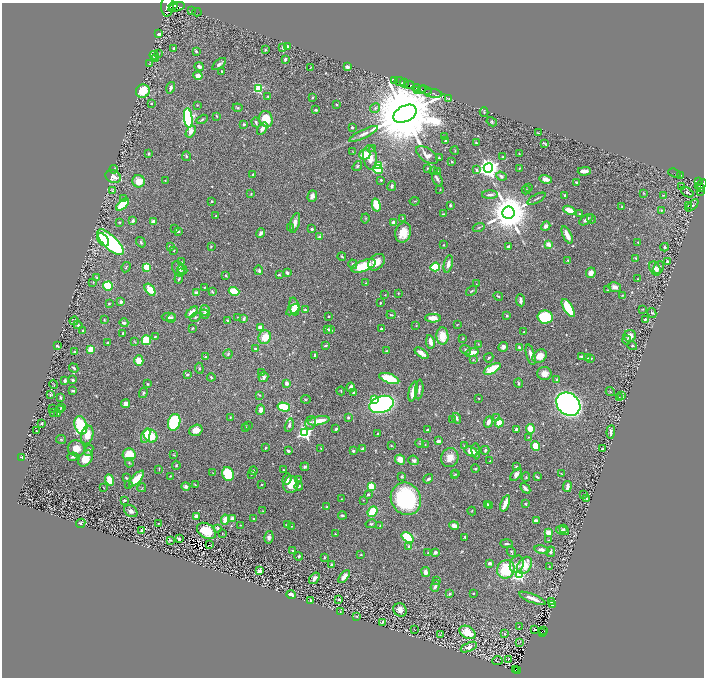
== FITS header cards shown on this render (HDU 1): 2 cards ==
NAXIS1  =                 1404
NAXIS2  =                 1351

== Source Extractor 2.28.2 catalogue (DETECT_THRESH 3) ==
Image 1404 x 1351 px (HDU 1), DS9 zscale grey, zoomed out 1/2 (1 PNG px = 2 x 2 image px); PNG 706 x 680 px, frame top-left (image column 1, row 1350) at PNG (2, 3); each listed source drawn as its Kron ellipse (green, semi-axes under 4 px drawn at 4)
Background 1.54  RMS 0.019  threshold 0.0579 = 3 sigma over >= 5 px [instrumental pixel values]
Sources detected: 627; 30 cannot appear on this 1/2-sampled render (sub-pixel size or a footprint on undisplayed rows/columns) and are neither listed nor drawn; of the other 597, the 500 brightest by FLUX_AUTO listed and drawn (97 fainter detections omitted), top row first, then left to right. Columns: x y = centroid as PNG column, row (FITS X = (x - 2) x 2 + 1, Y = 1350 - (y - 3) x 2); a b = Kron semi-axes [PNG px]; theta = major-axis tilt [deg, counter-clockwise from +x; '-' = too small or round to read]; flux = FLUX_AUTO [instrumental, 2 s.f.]
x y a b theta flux
167 6 10 6 87 5800
173 6 4 3 - 2100
176 7 8 3 19 2700
191 10 4 1 - 100
197 12 4 1 - 140
159 34 2 2 - 35
283 47 3 3 - 7.9
287 47 4 3 - 9.4
174 48 3 2 - 5.5
266 50 3 3 - 3.6
196 51 3 3 - 4
158 53 2 2 - 2.3
154 56 5 4 - 8.5
155 59 3 3 - 2.6
285 59 3 2 - 14
149 64 3 2 - 2.5
219 64 8 3 39 11
199 67 4 3 - 15
310 67 4 2 - 2.2
347 67 3 2 - 20
222 71 2 2 - 3.7
198 75 5 4 - 27
395 80 2 1 - 30
400 82 5 1 - 100
404 83 4 1 - 880
410 85 5 2 - 620
171 88 6 3 75 12
416 88 4 2 - 250
259 89 3 3 - 230
421 89 2 1 - 190
418 90 2 1 - 120
425 90 6 1 -19 460
143 91 7 6 - 79
433 93 9 3 -9 520
268 96 3 2 - 3.1
312 97 2 2 - 3.7
449 98 2 1 - 28
151 103 2 2 - 2.9
197 105 2 2 - 3.4
337 105 3 2 - 4.1
237 108 5 3 - 4.8
375 108 5 4 - 9.2
316 110 3 2 - 8.1
484 112 5 2 - 2.3
405 114 12 8 27 72000
217 116 3 2 - 2.7
188 118 10 4 -83 610
202 119 6 3 30 5.3
266 119 8 6 -72 89
256 122 5 3 - 6.4
492 122 5 4 - 4.8
244 124 2 2 - 18
352 127 2 2 - 19
262 129 7 3 58 18
191 132 6 4 58 20
538 133 4 2 - 2.1
363 134 16 4 26 21
445 137 3 3 - 3.9
445 141 4 2 - 5.6
476 143 4 2 - 5.1
545 144 4 2 - 3.9
372 148 3 3 - 3.9
455 151 4 2 - 1.9
353 152 4 2 - 2.1
149 154 3 3 - 4.8
519 154 2 2 - 2.2
365 155 5 5 - 76
427 155 12 6 -35 20
186 156 5 3 - 3.8
370 157 12 6 -82 53
502 157 2 2 - 2.3
439 158 3 2 - 5
452 162 3 2 - 4.2
378 165 3 3 - 210
357 166 5 4 - 6.9
427 168 3 2 - 3
488 168 5 4 - 2300
519 168 2 2 - 2.6
114 169 4 2 - 2.8
378 169 5 4 - 91
477 170 4 3 - 5.7
434 171 4 3 - 3
437 171 2 2 - 10
584 171 7 2 1 37
674 173 7 1 -18 72
253 175 2 2 - 4.3
681 175 2 1 - 40
501 176 5 4 - 9.7
113 177 8 6 -23 46
437 179 7 4 -62 11
546 179 6 3 -15 17
381 180 3 2 - 5.5
139 181 6 6 - 52
165 181 2 2 - 3.7
576 182 3 2 - 4
698 182 4 2 - 430
701 184 6 3 32 700
392 186 5 3 - 7.2
682 186 2 1 - 30
528 187 3 2 - 2.2
700 187 4 3 - 320
440 189 3 2 - 1.9
113 190 3 2 - 2.7
526 190 4 2 - 2.5
700 191 3 2 - 71
687 192 7 3 -32 6.9
644 193 3 3 - 2.4
251 194 3 3 - 2.9
490 195 8 3 1 11
565 195 3 3 - 6.4
663 195 4 2 - 2
312 196 6 4 74 14
123 199 4 3 - 4.8
536 199 10 2 29 5.9
212 201 3 2 - 4.9
415 201 5 1 - 2.1
123 204 8 4 40 90
376 205 7 4 -75 82
450 205 3 2 - 4.9
692 205 8 3 42 6.4
688 206 2 1 - 3.1
622 207 3 3 - 3.4
569 210 6 4 -23 47
661 210 4 3 - 4.4
508 213 6 6 - 15000
443 214 3 2 - 2.9
579 214 3 3 - 3.9
216 216 2 2 - 2.4
365 218 5 3 - 2.8
402 218 3 2 - 2.2
591 219 5 3 - 3.4
133 220 4 3 - 9
586 220 8 4 35 15
153 221 4 3 - 18
119 222 2 2 - 3.4
295 223 10 4 74 20
393 223 3 3 - 32
546 226 5 4 - 11
290 227 3 2 - 1.9
479 227 6 2 19 3.8
175 229 3 2 - 2.5
312 229 3 2 - 7.9
178 231 3 2 - 6.9
403 232 10 8 75 63
261 233 5 3 - 12
567 235 9 3 -64 46
319 237 3 3 - 14
103 240 7 5 -50 83
110 242 17 7 -44 500
141 242 5 3 - 6.8
638 242 2 2 - 2.2
549 244 4 3 - 22
444 245 2 2 - 2.8
211 246 3 3 - 3.2
170 247 2 2 - 14
508 247 4 2 - 6.8
665 247 4 4 - 4.3
174 250 3 2 - 2.5
342 256 4 3 - 4.8
636 258 3 3 - 4
568 260 3 2 - 3
667 261 3 2 - 6.7
182 262 2 2 - 2
376 262 9 7 45 39
353 264 5 3 - 6.9
448 264 9 4 77 19
363 266 13 5 21 140
126 267 5 3 - 4.1
146 267 3 3 - 100
435 267 5 4 - 190
659 267 7 5 67 18
178 268 8 5 -57 15
655 269 7 5 -61 28
182 270 5 4 - 5.5
259 270 5 4 - 7.5
181 272 4 3 - 7.7
287 273 3 3 - 14
591 273 5 4 - 20
226 275 3 2 - 4.3
279 275 3 2 - 3.3
96 277 4 3 - 3.4
179 279 4 2 - 4.2
638 279 2 2 - 2.1
93 282 3 2 - 2.2
366 283 4 3 - 3.3
476 284 3 3 - 2.7
108 286 5 4 - 170
205 287 4 2 - 2.8
615 287 6 5 - 16
150 289 7 4 -52 76
608 290 2 2 - 2.8
234 291 5 4 - 110
472 291 6 2 35 3.6
212 292 4 3 - 5.5
196 293 3 3 - 14
398 293 3 2 - 2.3
385 295 2 2 - 2.6
622 295 4 2 - 2.3
498 296 5 3 - 4.4
520 300 6 3 -84 17
121 302 2 2 - 25
380 303 3 2 - 3.2
109 304 3 3 - 3.3
294 307 9 4 -77 26
568 308 10 4 -60 130
643 309 4 2 - 2.6
205 310 5 4 - 17
293 310 8 4 37 46
305 310 3 2 - 5.1
192 312 7 4 41 31
652 313 5 4 - 4.4
205 314 5 4 - 7.7
391 315 4 2 - 4.6
329 316 2 2 - 3.6
507 316 3 3 - 5.5
169 317 7 4 -1 8.8
195 317 5 3 - 5.4
238 317 3 2 - 2.1
545 317 7 6 - 240
171 318 4 4 - 6.4
433 318 8 4 -1 44
244 319 3 3 - 10
645 319 2 2 - 7
104 320 3 2 - 2.3
74 321 5 4 - 8.6
228 321 3 2 - 9.2
124 323 4 3 - 9.7
78 325 5 3 - 8
457 325 3 2 - 2
416 326 3 2 - 2
260 327 4 3 - 22
192 328 4 3 - 2.8
328 329 4 3 - 7.1
381 329 3 2 - 3.7
331 330 3 3 - 11
83 331 2 2 - 3.9
524 332 2 2 - 2.7
123 333 3 2 - 3.2
442 336 8 6 -86 70
630 336 6 6 - 34
155 337 2 2 - 4.6
265 337 7 6 - 56
463 338 3 3 - 2.8
146 340 5 4 - 120
627 340 4 3 - 4.9
107 342 4 3 - 3.1
134 342 4 2 - 2.3
430 342 7 3 -79 29
479 344 4 2 - 2.3
57 346 3 2 - 5
325 346 3 2 - 4.5
632 346 5 4 - 7.2
503 347 5 4 - 14
520 348 4 3 - 16
91 349 4 3 - 49
255 349 3 2 - 5.9
465 350 6 3 -41 5.5
387 351 3 2 - 4
75 352 3 3 - 6.5
421 353 8 3 -36 24
472 353 7 3 13 56
228 354 5 4 - 5.7
315 355 2 2 - 14
531 355 10 3 -74 22
540 356 8 6 39 41
581 356 3 2 - 5.2
205 357 2 2 - 5.9
489 358 5 3 - 6.5
587 358 3 2 - 5.5
591 359 3 2 - 3.3
473 360 3 3 - 2.3
139 361 5 4 - 48
74 368 5 3 - 5.1
199 368 5 3 - 4.5
492 369 9 4 29 110
261 373 3 2 - 2.3
544 373 7 6 - 30
187 375 3 3 - 5.8
211 377 4 3 - 4.1
263 377 5 4 - 11
389 378 10 4 -19 130
73 380 3 3 - 8.6
557 380 4 3 - 8.6
65 381 4 3 - 8.2
287 383 3 2 - 23
518 383 4 3 - 5.2
54 384 4 1 - 1.9
147 384 2 2 - 2.8
351 387 5 3 - 14
419 389 10 3 84 9.7
73 391 3 2 - 6.5
341 391 4 2 - 1.9
413 391 10 3 77 50
610 392 5 2 - 3.3
143 393 5 3 - 6.2
353 393 3 2 - 6.8
51 394 4 3 - 3.9
259 395 4 2 - 3.2
622 396 4 3 - 3.1
60 397 3 2 - 6
479 398 2 2 - 2.8
619 398 2 1 - 2
306 399 5 2 - 3.1
374 400 3 3 - 150
126 404 4 3 - 25
381 404 12 8 20 750
568 404 13 10 -40 2600
61 407 3 3 - 5.8
284 407 6 4 -16 160
52 408 2 1 - 2
60 410 3 2 - 5.5
261 410 5 4 - 17
53 412 2 2 - 4.2
58 414 2 2 - 3.3
230 417 3 2 - 3.1
348 417 3 2 - 5.7
457 418 5 3 - 8.7
496 418 4 3 - 4.7
453 420 3 2 - 2.1
319 421 11 4 10 66
174 422 8 6 74 320
488 422 5 4 - 14
311 423 7 5 75 14
499 423 4 4 - 56
41 424 3 2 - 7.1
81 425 9 6 -73 360
248 425 3 2 - 2.2
289 425 7 4 74 10
246 427 3 2 - 2.9
336 429 3 2 - 10
516 429 3 2 - 19
530 429 4 4 - 64
196 430 7 5 19 41
427 430 2 2 - 6.1
36 431 2 2 - 2.5
611 432 6 3 85 13
305 433 4 4 - 610
377 433 2 2 - 4
87 435 9 6 75 47
146 436 7 4 71 93
150 436 7 6 - 79
528 437 3 2 - 2.3
61 439 5 3 - 4
438 441 4 3 - 12
420 443 4 3 - 3.4
425 444 3 3 - 2.4
391 446 3 2 - 2.5
464 446 3 2 - 2.3
535 446 5 4 - 66
76 448 8 8 - 37
266 448 3 2 - 5.5
321 448 2 2 - 1.9
363 449 4 3 - 8.2
602 449 3 2 - 3
89 450 6 3 69 7
485 450 4 3 - 6.1
288 451 4 3 - 7.4
353 451 3 3 - 7.7
471 451 7 4 -25 40
476 451 8 3 -84 12
129 455 6 6 - 80
174 455 3 3 - 2.6
21 457 3 2 - 9.6
73 457 5 4 - 6.5
86 458 9 6 57 58
450 458 10 8 74 40
400 460 5 4 - 41
414 460 5 4 - 11
490 461 3 2 - 3.5
129 463 5 3 - 4.3
176 465 4 3 - 3.6
516 466 3 2 - 7.1
305 467 4 3 - 9.1
159 469 3 2 - 2.7
475 469 4 2 - 3.9
283 470 2 2 - 3
253 471 4 3 - 7.7
213 473 4 3 - 2.6
228 474 7 5 -70 170
251 474 2 1 - 2.6
456 474 3 2 - 3.2
516 474 7 4 53 16
561 474 3 2 - 2
454 475 3 3 - 3.3
170 476 2 2 - 2.5
402 476 4 3 - 4
526 477 4 2 - 2.9
537 477 3 2 - 4.9
126 478 4 3 - 4.9
136 479 10 4 47 77
287 479 6 3 72 12
298 479 3 2 - 2.2
428 479 5 3 - 8
110 480 5 4 - 71
262 484 2 2 - 6.8
129 485 3 3 - 2.7
195 485 3 2 - 3
291 485 8 7 - 78
186 486 4 4 - 14
299 486 4 3 - 8.7
371 486 4 3 - 92
567 486 5 3 - 16
103 487 2 2 - 2.2
142 488 4 3 - 3.4
525 488 6 3 -47 12
368 494 3 2 - 8.4
584 495 2 2 - 3.4
587 498 2 2 - 8.2
341 499 3 2 - 2
406 499 16 14 -60 350
124 500 3 2 - 5
363 500 2 1 - 1.9
505 503 8 3 70 46
525 504 3 3 - 3.5
488 505 3 3 - 8.4
489 506 3 2 - 5.2
326 507 3 2 - 3.4
131 511 7 5 -35 13
263 511 3 3 - 2.5
373 511 6 4 50 130
472 511 4 2 - 2.3
342 515 4 3 - 5.9
196 516 4 4 - 12
232 518 2 2 - 52
253 519 3 2 - 6.6
225 520 5 3 - 44
536 521 4 3 - 14
81 523 5 4 - 10
159 523 2 1 - 2
371 524 5 4 - 5.3
240 525 3 2 - 2.5
287 525 3 3 - 13
291 526 3 2 - 2.1
380 526 3 3 - 3.5
454 526 5 3 - 32
218 528 3 3 - 13
564 528 2 2 - 2.4
142 531 3 3 - 13
207 531 10 7 -31 120
563 531 7 3 -15 13
549 533 4 3 - 34
222 534 3 3 - 2.5
335 534 3 2 - 3.2
269 537 6 4 77 14
408 537 7 4 -36 260
465 537 3 3 - 4.8
179 539 3 2 - 11
171 540 4 3 - 3.2
549 540 3 2 - 2.2
506 544 6 3 -3 6.3
210 545 2 1 - 4.2
409 546 2 2 - 11
293 550 2 1 - 2
542 550 7 4 -9 15
435 552 3 3 - 11
511 552 5 3 - 5.4
551 552 5 3 - 8
428 553 2 2 - 2
361 554 3 2 - 2.7
299 556 4 3 - 4.8
324 557 3 2 - 3.6
489 563 4 3 - 9.6
331 564 3 2 - 5.9
517 564 9 6 72 26
524 565 9 6 55 72
549 566 3 2 - 1.9
506 569 9 8 - 170
260 571 3 3 - 24
426 572 5 4 - 16
519 575 4 4 - 520
344 577 7 4 53 27
314 578 6 4 52 15
437 581 3 2 - 2
435 586 6 3 69 11
450 594 4 3 - 6.9
473 594 2 2 - 3.1
291 595 5 3 - 25
532 598 14 3 -22 31
339 599 2 2 - 4.1
310 600 3 2 - 3.8
551 602 3 2 - 4.5
552 605 3 2 - 15
400 610 7 6 - 24
341 612 3 2 - 2.1
357 616 2 2 - 2.6
382 622 4 2 - 3.5
519 627 3 2 - 2
414 629 4 2 - 2.2
535 630 2 2 - 35
544 631 2 1 - 25
467 632 9 6 -30 76
542 633 3 2 - 160
504 634 3 3 - 4
440 635 3 2 - 3.4
520 642 2 1 - 6.2
469 647 9 4 23 16
508 659 3 2 - 1.9
497 661 5 2 - 3.6
516 670 3 1 - 26
517 671 2 2 - 50
At the frame edge (FLAGS 8, measured only in part): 1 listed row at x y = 167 6
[97 fainter detections neither listed nor drawn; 30 sub-pixel or undisplayed-footprint detections neither listed nor drawn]